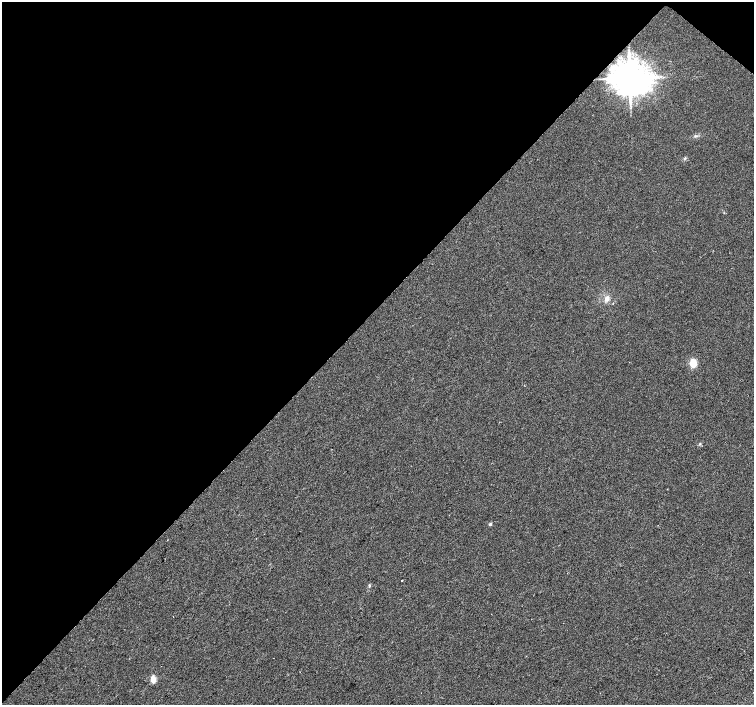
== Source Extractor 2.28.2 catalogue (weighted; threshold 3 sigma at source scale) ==
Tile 2 of 4 x 4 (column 2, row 1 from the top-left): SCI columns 1503-3005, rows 4393-5798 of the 6021 x 6033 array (HDU 1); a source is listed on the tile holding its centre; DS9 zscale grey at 2 x 2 block average (1 PNG px = mean of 2 x 2 image px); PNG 756 x 707 px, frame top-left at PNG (2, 2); no overlay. Shown black and unused: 45% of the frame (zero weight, under 2 of 3 exposures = <1% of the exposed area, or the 3 px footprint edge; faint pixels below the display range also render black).
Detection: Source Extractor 2.28.2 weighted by HDU 2 'WHT'; one run over the whole footprint, this tile lists its part. Background 0.00624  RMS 0.005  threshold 0.0223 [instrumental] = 3 sigma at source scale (4.5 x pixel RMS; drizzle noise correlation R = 1.50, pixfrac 1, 0.0396/0.0396 arcsec/px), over >= 5 px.
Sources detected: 9; all 9 listed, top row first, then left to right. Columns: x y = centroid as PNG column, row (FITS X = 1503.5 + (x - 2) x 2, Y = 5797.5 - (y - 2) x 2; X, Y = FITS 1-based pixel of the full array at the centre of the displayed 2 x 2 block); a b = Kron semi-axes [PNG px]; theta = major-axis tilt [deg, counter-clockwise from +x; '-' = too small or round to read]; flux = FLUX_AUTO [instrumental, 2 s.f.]
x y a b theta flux
630 78 9 8 - 3500
695 136 4 2 - 1.1
685 158 4 3 - 1.3
607 299 4 4 - 7.5
693 363 6 5 - 20
490 524 2 2 - 3.1
402 580 2 2 - 2.7
369 586 4 3 - 1.2
153 679 3 2 - 40
Overlapping masked pixels (flux is a lower limit): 1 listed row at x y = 630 78